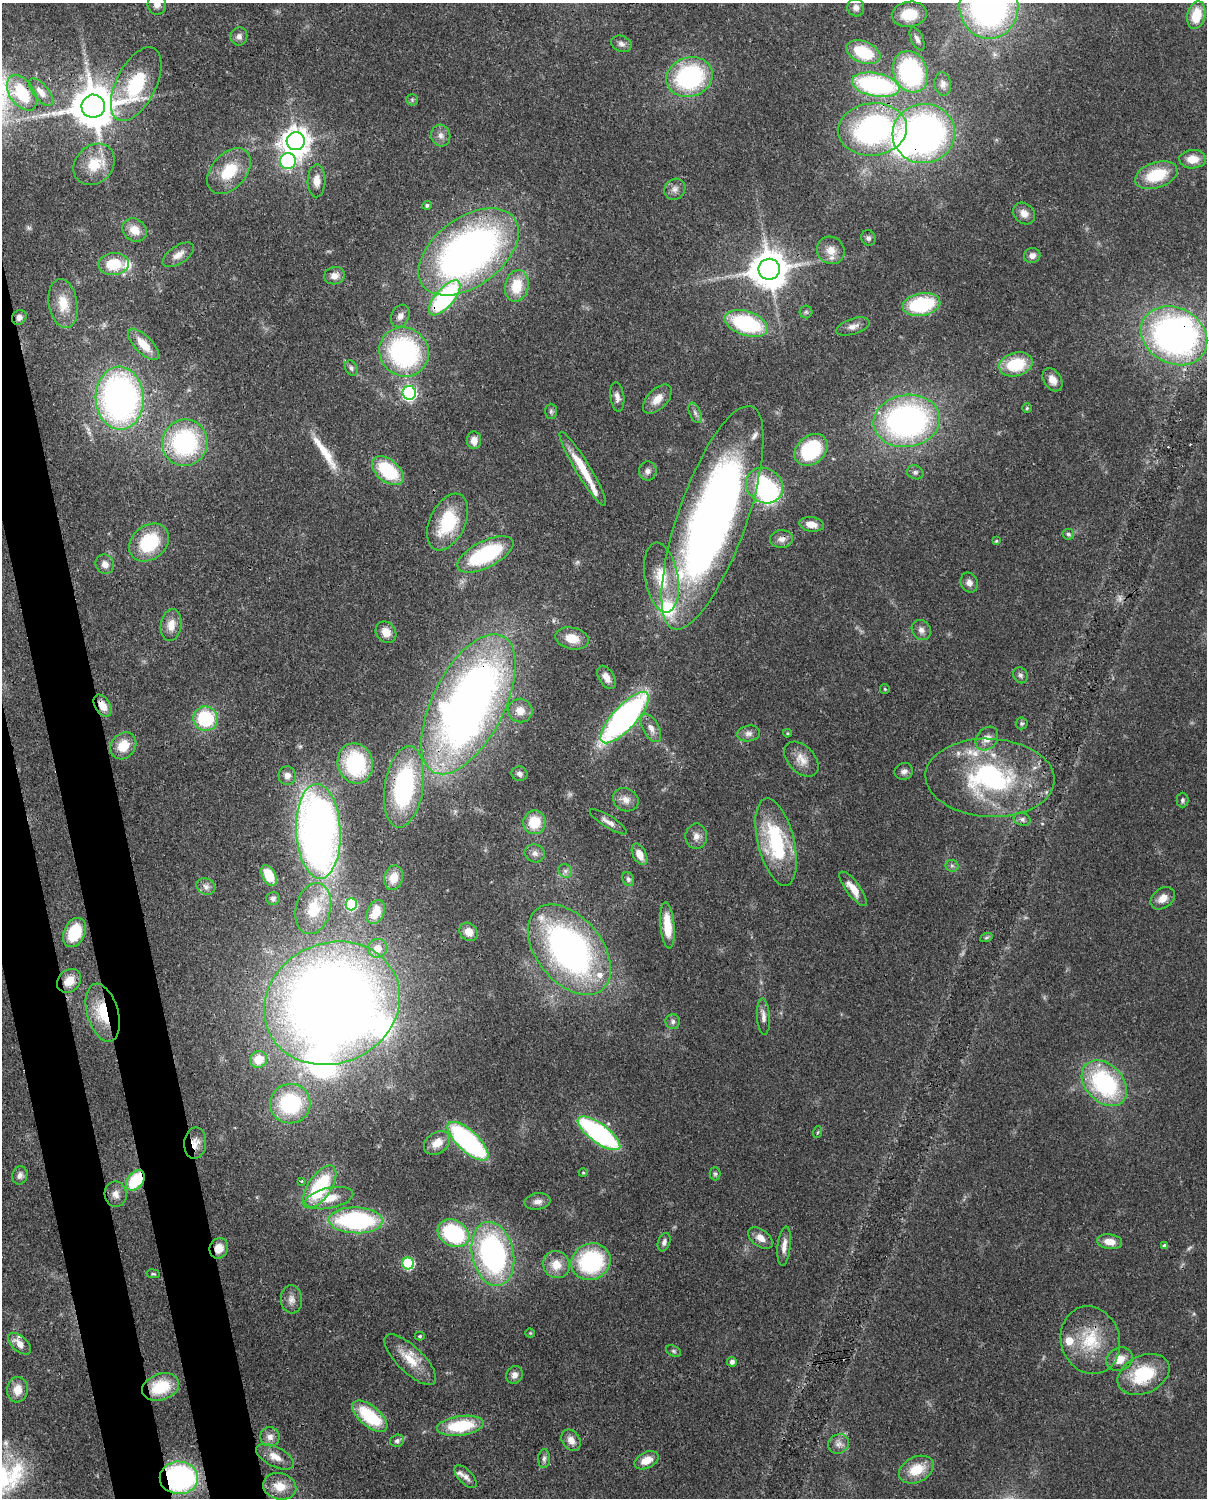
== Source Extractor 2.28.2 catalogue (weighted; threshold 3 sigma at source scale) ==
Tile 7 of 4 x 3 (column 3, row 2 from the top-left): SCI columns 2508-3712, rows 1658-3153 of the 5007 x 4916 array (HDU 1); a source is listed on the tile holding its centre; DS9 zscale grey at full resolution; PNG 1209 x 1500 px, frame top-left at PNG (2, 3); each listed source drawn as its Kron ellipse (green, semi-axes under 4 px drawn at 4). Shown black and unused: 6% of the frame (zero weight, under 3 of 4 exposures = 7% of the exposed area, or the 3 px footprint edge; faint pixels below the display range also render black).
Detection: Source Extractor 2.28.2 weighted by HDU 2 'WHT'; one run over the whole footprint, this tile lists its part. Background 0.126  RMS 0.0044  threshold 0.02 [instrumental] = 3 sigma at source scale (4.5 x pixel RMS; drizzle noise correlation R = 1.50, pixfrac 1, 0.05/0.05 arcsec/px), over >= 5 px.
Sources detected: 222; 4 too faint to see at this stretch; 4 inside a brighter object's white glare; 1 long thin detection or spike segment (spike, bleed or trail) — neither listed nor drawn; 17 inside a brighter listed object's ellipse — not listed separately; the other 196 listed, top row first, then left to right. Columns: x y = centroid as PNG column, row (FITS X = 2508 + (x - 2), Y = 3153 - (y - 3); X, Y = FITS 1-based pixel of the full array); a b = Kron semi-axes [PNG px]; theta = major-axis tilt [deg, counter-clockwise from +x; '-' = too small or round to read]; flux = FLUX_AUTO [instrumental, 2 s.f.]
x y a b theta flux
157 4 10 9 - 2.8
989 6 32 29 -90 170
856 7 9 8 - 2.3
909 14 17 12 8 13
1196 15 14 9 76 12
239 36 9 8 - 2
917 39 12 6 -65 1.7
621 44 10 8 -23 2
863 52 18 10 -22 18
910 72 21 17 -68 54
690 77 23 19 20 61
136 84 40 20 63 41
943 84 12 8 -83 2.3
876 85 24 11 -11 68
41 92 16 7 -50 3.6
22 93 20 12 -55 22
412 100 6 6 - 0.87
93 106 12 11 - 1600
872 129 35 26 5 110
924 133 31 29 10 180
441 136 11 9 -74 2.7
296 141 9 9 - 560
1193 159 13 9 2 6.2
288 161 8 8 - 98
94 164 22 18 45 12
229 171 26 17 49 17
1156 175 22 12 19 19
317 181 16 9 88 4.6
675 189 11 10 - 2.5
427 205 5 4 - 0.97
1024 213 12 10 -42 3.8
135 230 13 11 -36 6.2
868 238 8 7 - 1.2
831 250 14 13 - 5
469 252 57 34 36 230
178 255 18 9 33 4.1
1032 255 8 7 - 2.3
114 264 15 11 6 14
769 269 11 10 - 1300
335 276 10 8 15 3.3
517 286 16 11 78 12
445 298 21 9 50 67
63 303 25 14 -81 10
921 304 19 11 10 36
806 312 6 6 - 0.98
400 316 12 8 64 2.8
19 317 8 7 - 1.9
746 323 22 12 -19 46
853 326 17 8 17 2.9
1174 336 34 28 -29 170
144 344 20 8 -46 9
404 352 25 24 - 73
1016 364 17 11 15 20
351 368 8 5 -64 1.2
1052 380 12 8 -56 3.9
409 393 7 6 - 92
617 397 15 7 -82 2.4
120 398 31 24 -89 170
657 399 18 10 46 5.8
1027 408 4 4 - 0.61
551 411 7 6 - 1
695 413 11 5 -66 1.6
907 421 33 26 8 150
474 440 9 7 -88 3.6
185 443 23 22 - 60
811 450 18 14 40 28
583 469 43 7 -59 13
388 471 18 11 -38 27
648 471 9 9 - 2.1
915 472 8 6 -23 1.2
764 486 19 17 -38 43
712 518 118 34 70 330
448 522 30 18 65 24
811 524 12 7 -9 4.4
1068 534 6 5 - 1
782 539 11 9 2 2.6
996 541 3 3 - 0.52
149 542 22 17 39 26
485 554 30 13 27 38
105 564 10 9 - 2.9
661 577 35 16 -80 15
969 582 10 8 -65 2.5
171 625 16 10 82 5.2
921 630 11 9 -55 2.5
386 632 11 9 -48 5.6
572 638 17 11 -13 7.4
1020 675 8 7 - 1.4
606 677 12 7 -59 4
885 689 5 4 - 0.5
468 704 76 36 63 350
102 706 12 7 -59 4.9
520 711 12 11 - 5.2
625 718 33 12 47 140
205 719 12 12 - 29
1022 723 6 6 - 0.88
651 728 15 8 -61 3.3
749 733 11 7 11 2.3
787 733 4 3 - 0.52
987 739 13 10 50 4.4
123 746 14 12 50 9
801 759 21 13 -46 5.9
355 763 20 17 -73 36
904 771 9 8 - 1.9
520 774 8 7 - 1.6
287 776 9 8 - 3.2
990 778 64 39 -3 77
404 787 41 19 81 53
626 800 13 11 -30 3.7
1183 800 7 6 - 1
1022 819 8 6 -19 1.5
534 822 12 11 - 11
608 822 21 6 -32 2.8
318 831 47 22 -87 330
696 836 12 10 89 3.2
776 842 45 18 -76 41
535 853 10 9 - 2.3
640 854 11 6 -63 4.5
952 866 6 6 - 0.97
565 871 7 6 - 1.4
269 875 11 6 -61 11
394 878 12 9 76 5.3
628 879 7 5 -61 1.2
206 886 10 8 -28 2.2
853 889 21 7 -53 6.4
273 898 7 6 - 1.3
1163 898 13 9 37 4.3
351 904 6 5 - 39
313 909 26 17 76 13
376 912 13 8 66 5.5
667 925 23 7 -85 9.6
469 932 10 8 -45 4.6
74 933 15 10 66 17
986 938 6 4 19 0.74
378 948 10 9 - 4.2
569 950 52 32 -50 170
69 981 13 10 44 6.7
332 1003 69 60 24 580
103 1013 30 15 -74 17
763 1017 18 6 -86 2.6
673 1021 7 7 - 1.6
259 1059 9 8 - 6.8
1104 1083 26 18 -46 57
290 1104 20 19 - 39
818 1132 6 4 70 0.59
599 1133 25 9 -36 89
468 1141 26 10 -43 84
195 1143 16 11 86 4.8
437 1143 14 10 35 6.2
583 1173 4 4 - 0.49
715 1174 6 5 - 0.85
20 1175 9 7 73 1.9
135 1180 11 7 52 22
301 1181 3 3 - 0.45
320 1187 24 11 56 37
116 1194 13 11 -78 3.5
329 1198 24 10 12 8.3
538 1201 13 8 8 2.7
356 1220 27 13 -2 68
453 1233 17 13 -29 45
760 1238 14 8 -36 3.7
664 1242 9 6 71 1.7
1110 1242 13 7 -8 4.7
784 1246 20 6 84 3.5
1165 1246 4 4 - 1.7
219 1248 10 9 - 5.2
493 1254 32 20 -78 100
591 1262 20 18 26 48
408 1263 6 6 - 44
556 1265 14 13 - 7.2
153 1274 7 3 -8 0.55
291 1299 14 10 -86 3.3
530 1333 4 4 - 0.47
420 1336 5 4 - 0.54
1090 1340 34 29 -72 23
19 1344 14 7 -42 5.1
673 1351 8 5 -27 0.95
1120 1359 14 11 27 5.4
410 1360 33 13 -44 11
732 1362 5 5 - 1.7
1144 1374 27 18 25 24
514 1375 9 8 - 2.4
161 1387 19 13 19 19
17 1390 13 10 82 5.8
370 1416 21 10 -40 26
460 1426 23 9 8 26
270 1437 10 9 - 3.1
571 1440 11 8 -56 3.6
397 1441 7 6 - 1.5
839 1444 11 9 30 2.7
275 1457 20 10 -27 5.4
544 1459 9 6 88 1.4
647 1460 13 8 26 6
916 1470 18 12 25 11
466 1477 14 7 -47 2.5
179 1478 19 16 -1 84
280 1486 17 13 -14 7.8
Overlapping masked pixels (flux is a lower limit): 20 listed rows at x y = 989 6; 22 93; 93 106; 924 133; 769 269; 445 298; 19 317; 1174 336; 120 398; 712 518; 468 704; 102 706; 625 718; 404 787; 69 981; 103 1013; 195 1143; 135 1180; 219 1248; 179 1478
Isophote crosses this tile's border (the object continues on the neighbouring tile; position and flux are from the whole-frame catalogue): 2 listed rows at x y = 157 4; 989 6